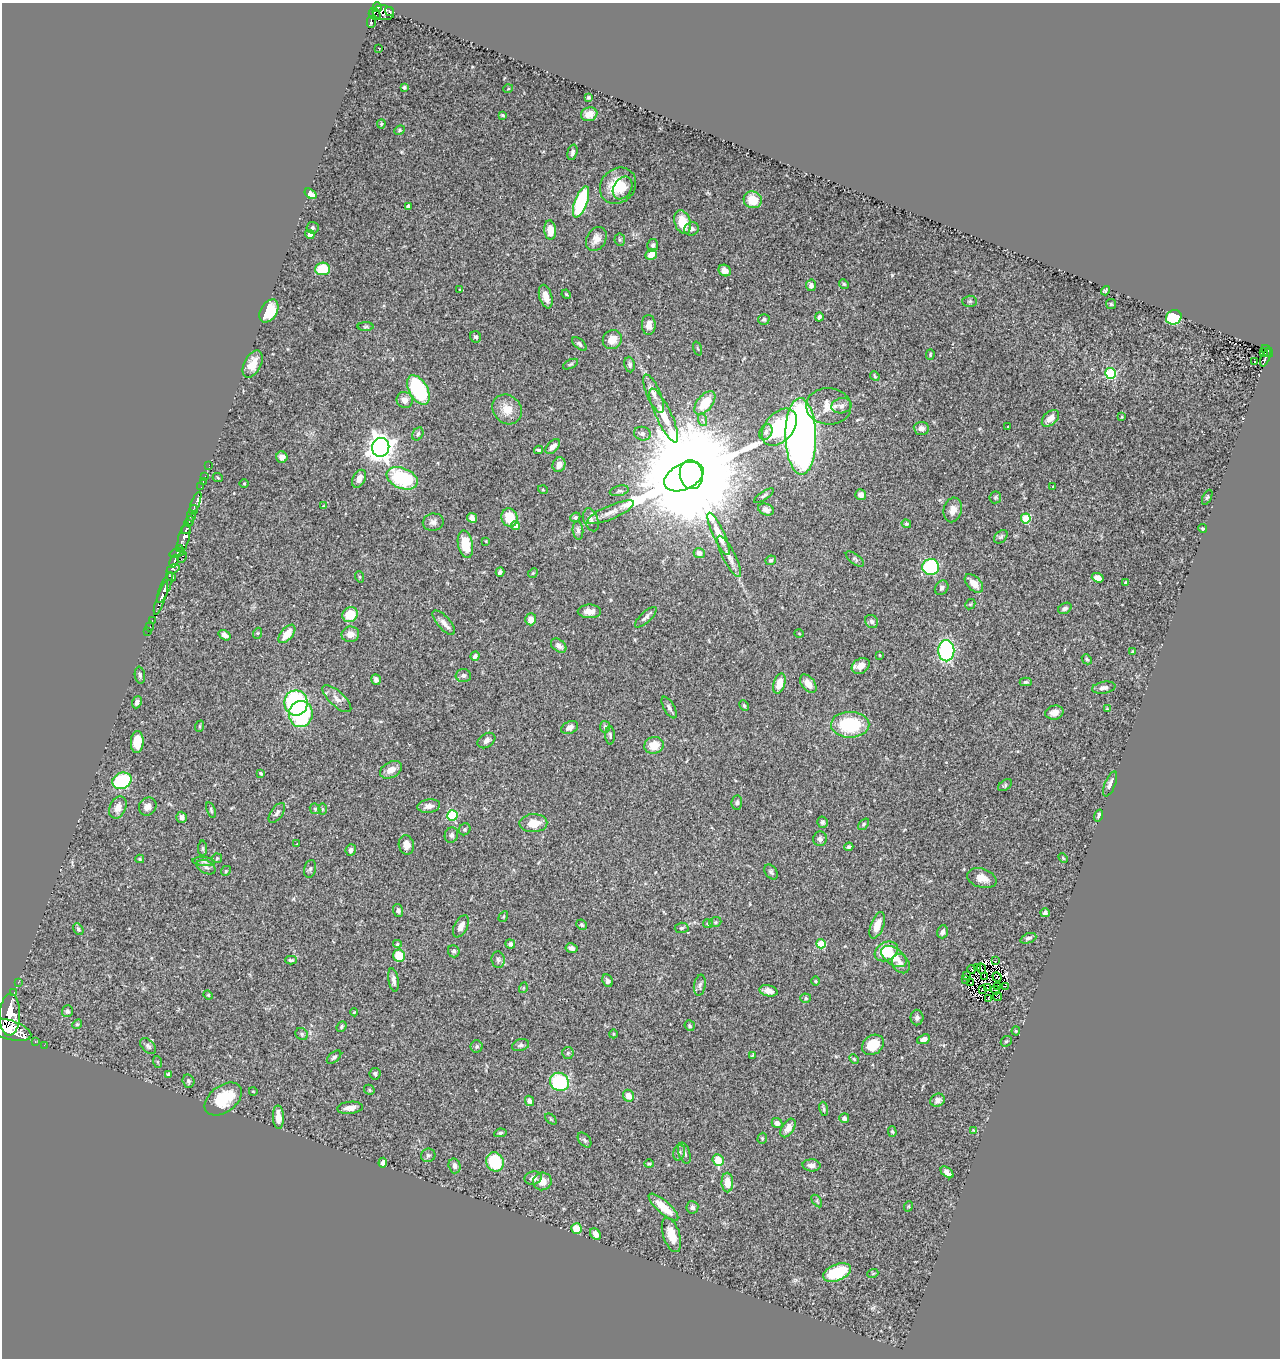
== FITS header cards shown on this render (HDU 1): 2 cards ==
NAXIS1  =                 1278
NAXIS2  =                 1356

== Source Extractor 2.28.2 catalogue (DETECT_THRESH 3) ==
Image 1278 x 1356 px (HDU 1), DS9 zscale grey, 1 PNG px = 1 image px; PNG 1282 x 1360 px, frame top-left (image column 1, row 1356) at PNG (2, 3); each listed source drawn as its Kron ellipse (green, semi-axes under 4 px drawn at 4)
Background 0.765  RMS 0.024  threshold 0.0725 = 3 sigma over >= 5 px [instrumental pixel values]
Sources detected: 346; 4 with non-positive FLUX_AUTO (blend fragments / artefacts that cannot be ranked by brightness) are neither listed nor drawn; the other 342 listed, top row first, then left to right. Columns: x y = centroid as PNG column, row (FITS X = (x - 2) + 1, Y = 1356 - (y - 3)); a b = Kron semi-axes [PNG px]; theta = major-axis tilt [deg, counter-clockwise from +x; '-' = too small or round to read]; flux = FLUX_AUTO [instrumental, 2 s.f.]
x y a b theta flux
378 7 5 4 - 400
390 12 4 3 - 53
383 13 11 7 -8 650
375 14 6 5 - 200
371 22 6 3 90 190
379 48 2 2 - 1.1
404 87 4 3 - 2.4
508 89 5 3 - 1.5
589 97 4 4 - 2.3
589 114 8 6 18 17
502 115 3 3 - 2
381 124 4 4 - 1.8
399 130 6 4 23 2.6
572 152 8 5 74 4.3
618 186 19 16 44 45
622 188 12 9 58 17
310 194 7 4 -34 9.4
753 200 9 8 - 29
581 202 16 6 70 130
408 206 4 4 - 6.5
683 222 12 8 -71 31
312 228 6 6 - 3.1
692 229 7 6 - 6.6
550 230 10 6 -85 24
310 234 5 4 - 4.8
596 239 13 9 60 13
620 240 6 5 - 2.6
653 245 6 5 - 3.8
651 254 6 5 - 16
322 269 7 6 - 52
725 270 6 5 - 8.1
844 284 5 4 - 2.2
811 285 6 5 - 4.7
460 290 3 2 - 1
1105 291 5 3 - 2.4
566 294 5 4 - 1.6
546 297 12 6 -74 15
970 301 7 5 1 3.1
1111 304 5 5 - 2.3
269 311 12 8 58 43
819 317 4 3 - 3.9
1174 317 8 7 - 130
764 319 5 5 - 3.8
649 325 10 7 -89 10
366 327 8 4 1 2.4
476 337 6 5 - 3.1
612 340 10 9 - 16
579 344 9 4 -42 3.5
698 348 7 3 -71 1.9
1267 351 7 4 -49 130
1264 352 3 3 - 21
930 354 5 3 - 1.9
1265 357 10 3 69 140
1255 361 3 2 - 1.5
253 364 14 8 62 20
571 364 8 4 27 2.7
630 365 8 5 -82 4.1
1111 373 5 5 - 120
875 376 5 4 - 1.8
418 390 16 9 -60 160
654 394 20 7 -67 12
405 400 8 8 - 10
705 403 14 7 50 34
829 406 22 18 -4 30
841 406 10 7 11 6.7
507 409 16 13 -48 24
664 415 30 7 -65 28
1122 417 3 2 - 1.5
1050 418 10 6 43 13
703 420 6 4 -70 2.5
779 427 21 14 49 95
1008 427 3 2 - 1.1
921 428 7 6 - 8.9
766 432 8 6 64 5.5
418 434 7 5 61 3.8
642 434 8 7 - 5.5
801 436 38 15 -89 1400
553 446 9 5 46 9.1
381 447 9 8 - 1600
539 450 4 3 - 3
282 457 6 5 - 8.3
209 465 2 2 - 8.2
559 465 7 6 - 11
691 475 14 11 -80 65000
205 476 2 2 - 9.2
684 477 21 12 26 11000
218 478 5 3 - 1.4
402 478 16 10 -23 120
359 479 9 6 64 11
203 482 3 2 - 19
244 483 4 3 - 1.2
201 487 2 2 - 1.8
1053 487 3 3 - 1.7
543 490 5 3 - 1.3
619 491 10 5 13 3.7
861 495 5 5 - 8.1
764 496 11 3 34 2.9
995 497 6 5 - 2.4
1207 497 8 4 65 2.6
195 503 12 3 68 160
323 506 4 3 - 1.2
194 510 5 4 - 250
766 510 8 5 -22 6.9
953 510 12 9 76 12
611 512 25 7 23 15
191 516 5 3 - 310
575 517 5 4 - 2.4
472 518 5 4 - 7.2
509 518 9 8 - 37
1026 518 5 4 - 65
591 520 12 7 -70 7.6
189 521 5 3 - 390
433 522 10 8 11 7.4
906 524 5 3 - 1.8
515 525 4 4 - 17
186 529 5 3 - 400
1203 529 4 4 - 2.3
578 530 9 5 -83 5.2
719 534 23 5 -66 22
184 537 15 5 77 1600
1001 537 8 5 44 3.8
486 541 3 3 - 1.2
465 544 14 7 -79 39
179 548 4 3 - 130
177 553 8 4 18 340
699 553 5 5 - 7.1
729 556 23 6 -63 13
182 557 6 3 63 39
855 559 11 5 -38 3.5
771 560 5 5 - 3.3
174 561 7 3 68 410
931 567 8 8 - 140
173 569 7 4 23 380
500 572 4 4 - 4
533 573 5 4 - 1.7
171 577 5 3 - 220
360 577 6 3 -71 1.5
1098 578 6 4 -19 12
974 583 11 6 -45 17
1126 583 3 3 - 2.4
165 588 16 5 66 720
942 588 8 6 52 4.6
161 598 18 4 71 1200
970 604 6 4 42 2
1065 608 7 5 30 4.5
589 611 11 6 0 12
350 615 8 7 - 35
646 617 14 5 43 5.7
531 619 6 5 - 15
152 620 2 2 - 12
872 621 7 6 - 5
444 623 15 6 -48 8.6
150 626 5 2 - 19
148 632 3 2 - 24
258 633 5 3 - 1.6
287 634 11 6 50 23
350 634 9 7 10 12
799 634 5 3 - 1.3
225 635 6 4 -33 8.1
559 646 9 6 -37 9.6
946 651 10 8 -90 200
1132 652 3 3 - 1.9
880 655 4 2 - 1.2
475 656 5 4 - 6.8
1087 659 5 4 - 2.5
861 666 9 7 33 17
140 675 8 5 -81 3.5
463 676 7 6 - 4.7
376 679 5 4 - 6
1026 682 6 4 1 2.9
779 683 10 5 73 22
808 684 10 6 -52 13
1104 688 12 6 10 6.5
337 699 18 7 -42 12
137 702 6 4 67 5.7
296 703 12 11 - 190
744 706 5 4 - 2.3
669 708 12 5 -60 5.6
1107 709 4 4 - 1.4
1054 713 9 7 12 10
301 714 13 12 - 150
850 725 19 13 -1 96
200 726 6 3 71 1.8
570 727 9 6 27 7.2
605 727 6 5 - 3.2
610 735 9 4 -88 3.3
486 741 10 6 35 6.5
137 742 11 6 88 31
654 745 10 8 18 27
391 770 12 8 28 14
261 773 3 3 - 1.8
122 781 10 8 25 110
1110 784 13 5 68 9.3
1005 785 7 5 35 2.8
737 802 7 5 84 3.4
429 806 11 6 7 8.9
148 807 9 8 - 9.1
118 808 11 8 66 13
315 809 6 4 -44 2.2
322 809 6 4 89 1.8
211 810 8 4 -72 2.6
277 813 11 6 54 5.3
452 815 5 5 - 87
1099 816 6 4 73 4.5
182 817 5 5 - 7.1
822 822 5 5 - 3.1
533 823 14 9 1 25
864 824 6 4 50 2.3
465 829 6 5 - 2.8
451 835 8 6 70 5.1
820 839 7 7 - 4.3
297 844 3 3 - 1.1
406 845 10 7 -79 15
849 847 4 4 - 3.2
203 848 8 4 90 2.4
351 850 6 5 - 5.3
217 858 5 5 - 1.7
1063 858 5 3 - 1.5
140 859 4 3 - 2.4
204 862 11 4 -5 4.6
206 867 10 6 -27 6.1
310 869 9 6 78 3.9
226 871 5 4 - 2.2
771 872 8 6 -55 4
982 878 15 9 -17 16
398 911 6 5 - 4.5
1045 913 4 4 - 4.7
503 917 6 3 59 1.6
715 922 6 5 - 2.6
708 924 5 4 - 1.8
582 925 5 4 - 2.5
877 925 14 6 70 21
461 926 12 6 63 11
682 928 7 5 2 3.4
78 929 6 4 -62 3.1
943 932 6 5 - 6.1
1028 938 8 5 21 4.2
397 944 4 4 - 2.4
510 944 5 4 - 4.4
821 944 5 4 - 53
571 948 6 4 -9 6
454 951 6 6 - 4.1
886 951 12 9 29 42
399 956 6 5 - 39
894 957 14 8 -34 27
291 960 6 3 -1 2.9
498 960 8 6 -83 4.4
995 961 3 2 - 6.8
901 964 10 8 -52 8.3
977 967 4 2 - 2.7
981 969 5 2 - 1.3
971 970 4 2 - 4.5
967 976 2 2 - 1.7
985 976 4 2 - 0.96
997 977 5 3 - 0.31
394 980 12 5 -81 8.1
966 980 3 3 - 3
607 981 6 5 - 3.9
816 981 5 3 - 1.5
18 982 2 2 - 12
971 983 3 2 - 1.7
700 985 10 6 80 4.6
1005 986 2 2 - 1.4
998 987 2 2 - 0.3
523 988 5 3 - 1.7
987 988 2 2 - 0.59
982 990 2 2 - 1.8
995 990 4 2 - 2.7
768 991 9 5 -12 11
14 993 3 2 - 93
208 995 5 4 - 1.8
998 997 4 2 - 0.31
806 998 5 4 - 2.7
988 998 3 2 - 2.1
67 1011 6 5 - 3.3
354 1012 4 2 - 1.3
10 1015 21 10 88 5300
917 1018 8 6 90 5.1
77 1024 5 4 - 2.1
341 1026 5 4 - 2.8
690 1026 5 5 - 2.4
10 1030 22 9 -17 4800
1016 1031 4 4 - 1.6
302 1034 6 5 - 3
613 1034 4 3 - 1.3
924 1039 7 4 22 8.2
1006 1041 6 4 41 2.2
35 1042 2 2 - 6
44 1045 2 2 - 10
521 1045 9 5 17 4
873 1045 12 9 36 38
148 1046 9 6 -45 5.1
477 1046 6 6 - 3.2
568 1053 6 5 - 2.9
752 1055 3 2 - 1.2
334 1057 8 5 41 3.5
854 1059 5 3 - 1.6
158 1062 6 4 -70 1.7
169 1074 4 3 - 4
375 1074 6 5 - 3.6
188 1081 6 6 - 3.2
559 1082 10 9 - 130
369 1090 5 4 - 2
253 1091 4 2 - 1.2
628 1096 6 5 - 13
223 1099 21 13 36 62
938 1100 7 6 - 6.6
529 1101 5 4 - 5.5
350 1108 13 6 5 10
824 1109 7 4 -77 2.8
278 1117 12 5 -88 17
844 1118 5 5 - 4.7
551 1119 6 4 -45 2
777 1123 6 5 - 6.4
788 1128 10 6 57 12
973 1130 4 3 - 1.3
892 1131 5 4 - 2.4
500 1133 6 4 10 2.9
762 1138 6 4 72 2.1
584 1140 8 5 -53 3.8
679 1153 8 5 73 4.3
684 1153 11 5 -72 5.3
428 1155 7 6 - 4
718 1160 6 5 - 26
495 1162 10 8 -69 84
383 1163 5 4 - 4
649 1164 4 4 - 1.8
812 1165 9 6 -2 7.9
455 1166 7 6 - 7.1
947 1172 7 4 -40 8.6
533 1178 8 6 10 7.9
542 1181 9 9 - 16
727 1182 10 5 -89 22
817 1201 7 4 -54 2.3
909 1206 5 3 - 1.5
663 1207 19 6 -42 33
692 1207 6 6 - 5
577 1229 5 5 - 25
595 1234 6 5 - 7.3
671 1235 18 8 -72 25
837 1272 14 8 22 70
873 1273 5 3 - 1.6
At the frame edge (FLAGS 8, measured only in part): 1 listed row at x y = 10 1030
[4 non-positive-flux detections neither listed nor drawn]